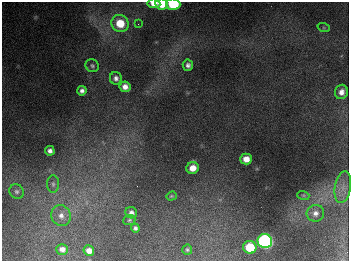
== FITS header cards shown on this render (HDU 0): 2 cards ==
NAXIS1  =                  347
NAXIS2  =                  259

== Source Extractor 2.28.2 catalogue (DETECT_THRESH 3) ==
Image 347 x 259 px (HDU 0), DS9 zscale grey, 1 PNG px = 1 image px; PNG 351 x 263 px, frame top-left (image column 1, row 259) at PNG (2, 2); each listed source drawn as its Kron ellipse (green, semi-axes under 4 px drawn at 4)
Background 677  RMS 50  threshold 151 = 3 sigma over >= 5 px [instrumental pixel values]
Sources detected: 30; all 30 listed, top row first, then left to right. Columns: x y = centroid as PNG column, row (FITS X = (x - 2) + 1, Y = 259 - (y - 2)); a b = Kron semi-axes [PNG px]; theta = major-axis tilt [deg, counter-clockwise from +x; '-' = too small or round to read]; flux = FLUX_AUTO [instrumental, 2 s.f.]
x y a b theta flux
154 3 6 5 - 3.3e+04
162 4 6 5 - 5.9e+04
173 4 7 5 -4 2.3e+05
120 23 9 8 - 8.2e+04
138 24 3 3 - 3.2e+03
324 28 6 4 -18 4.5e+03
188 65 5 5 - 1.2e+04
92 66 7 6 - 7.5e+03
116 78 6 6 - 1.2e+04
125 87 5 5 - 2.1e+04
82 91 5 4 - 1.2e+04
341 92 7 6 - 2.2e+04
50 151 5 4 - 1.3e+04
246 159 6 5 - 3.6e+04
193 168 6 6 - 3.9e+04
53 184 8 6 -89 1.0e+04
343 187 16 8 80 3.2e+04
17 191 7 7 - 8.7e+03
303 195 6 4 -18 4.3e+03
171 196 5 4 - 4.2e+03
131 213 6 5 - 1.3e+04
315 213 9 8 - 1.8e+04
61 216 10 9 - 2.6e+04
129 220 6 5 - 5.5e+03
135 228 4 4 - 8.5e+03
265 241 7 7 - 1.1e+06
250 247 6 6 - 1.2e+05
62 249 6 5 - 1.8e+04
187 250 5 5 - 5.5e+03
89 251 5 5 - 2.1e+04
At the frame edge (FLAGS 8, measured only in part): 3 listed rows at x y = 154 3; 162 4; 173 4